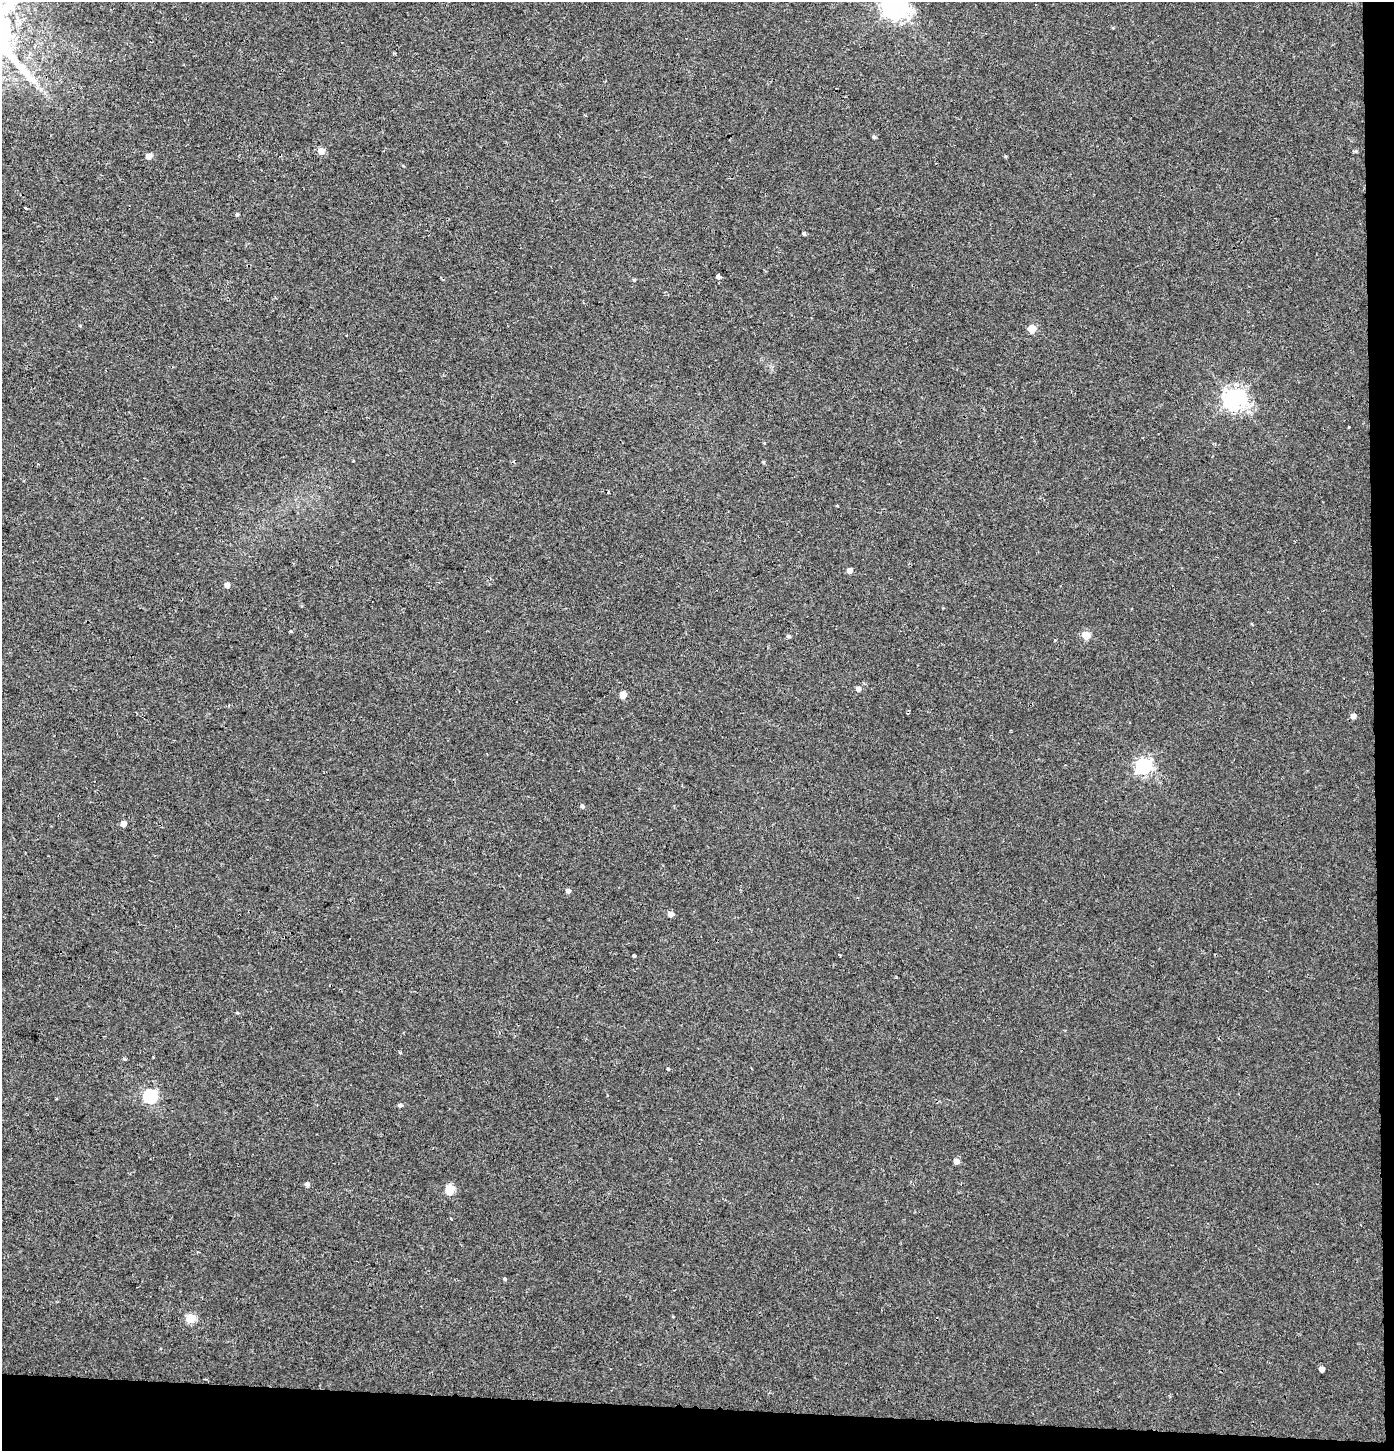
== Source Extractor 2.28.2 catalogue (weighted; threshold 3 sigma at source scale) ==
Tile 9 of 3 x 3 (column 3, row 3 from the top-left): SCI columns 2995-4386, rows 10-1458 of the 4653 x 4355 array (HDU 1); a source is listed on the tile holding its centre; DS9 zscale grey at full resolution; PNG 1396 x 1453 px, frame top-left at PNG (2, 2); no overlay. Shown black and unused: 4% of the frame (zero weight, under 2 of 3 exposures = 2% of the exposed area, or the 3 px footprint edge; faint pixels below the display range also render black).
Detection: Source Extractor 2.28.2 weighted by HDU 2 'WHT'; one run over the whole footprint, this tile lists its part. Background 0.00215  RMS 0.0047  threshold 0.0209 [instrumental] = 3 sigma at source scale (4.5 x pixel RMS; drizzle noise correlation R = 1.50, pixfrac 1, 0.0396/0.0396 arcsec/px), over >= 5 px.
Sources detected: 46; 2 cosmic-ray / hot-pixel residue — not listed; the other 44 listed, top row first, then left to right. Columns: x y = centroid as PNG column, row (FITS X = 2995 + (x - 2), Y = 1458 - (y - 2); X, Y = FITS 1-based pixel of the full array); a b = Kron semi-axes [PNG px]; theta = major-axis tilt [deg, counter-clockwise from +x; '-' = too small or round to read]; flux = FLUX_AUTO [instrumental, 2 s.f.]
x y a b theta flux
894 6 9 8 - 370
874 137 4 4 - 0.87
321 151 5 5 - 5
149 156 5 4 - 3.9
1005 156 5 3 - 0.43
25 208 3 3 - 0.82
237 214 4 4 - 0.68
804 234 5 4 - 0.73
719 277 4 4 - 25
634 280 4 4 - 0.52
1032 329 5 5 - 12
1234 398 8 7 - 290
1349 427 3 3 - 0.82
353 461 3 2 - 0.51
763 462 4 4 - 0.62
850 571 5 5 - 2.7
227 585 5 5 - 1.8
291 631 4 4 - 0.46
1086 635 5 5 - 12
788 636 4 4 - 0.86
1054 640 3 3 - 2.8
858 689 5 5 - 2
623 695 5 5 - 6.5
228 706 4 3 - 0.52
1353 716 5 5 - 2.4
1143 766 7 6 - 120
582 806 5 4 - 0.98
124 824 5 5 - 3.1
568 891 5 5 - 1.6
671 914 5 5 - 2.4
633 955 3 3 - 0.97
840 955 3 2 - 0.4
237 1013 5 3 - 0.43
400 1053 4 3 - 0.64
124 1059 4 3 - 0.87
668 1069 3 3 - 0.92
150 1096 6 6 - 68
400 1105 6 5 - 1.1
956 1161 5 5 - 2.9
307 1184 5 5 - 1.2
450 1189 7 5 86 17
505 1279 4 3 - 0.92
190 1318 5 5 - 20
1322 1369 5 4 - 2.4
Isophote crosses this tile's border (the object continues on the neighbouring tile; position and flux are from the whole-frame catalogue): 1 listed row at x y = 894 6